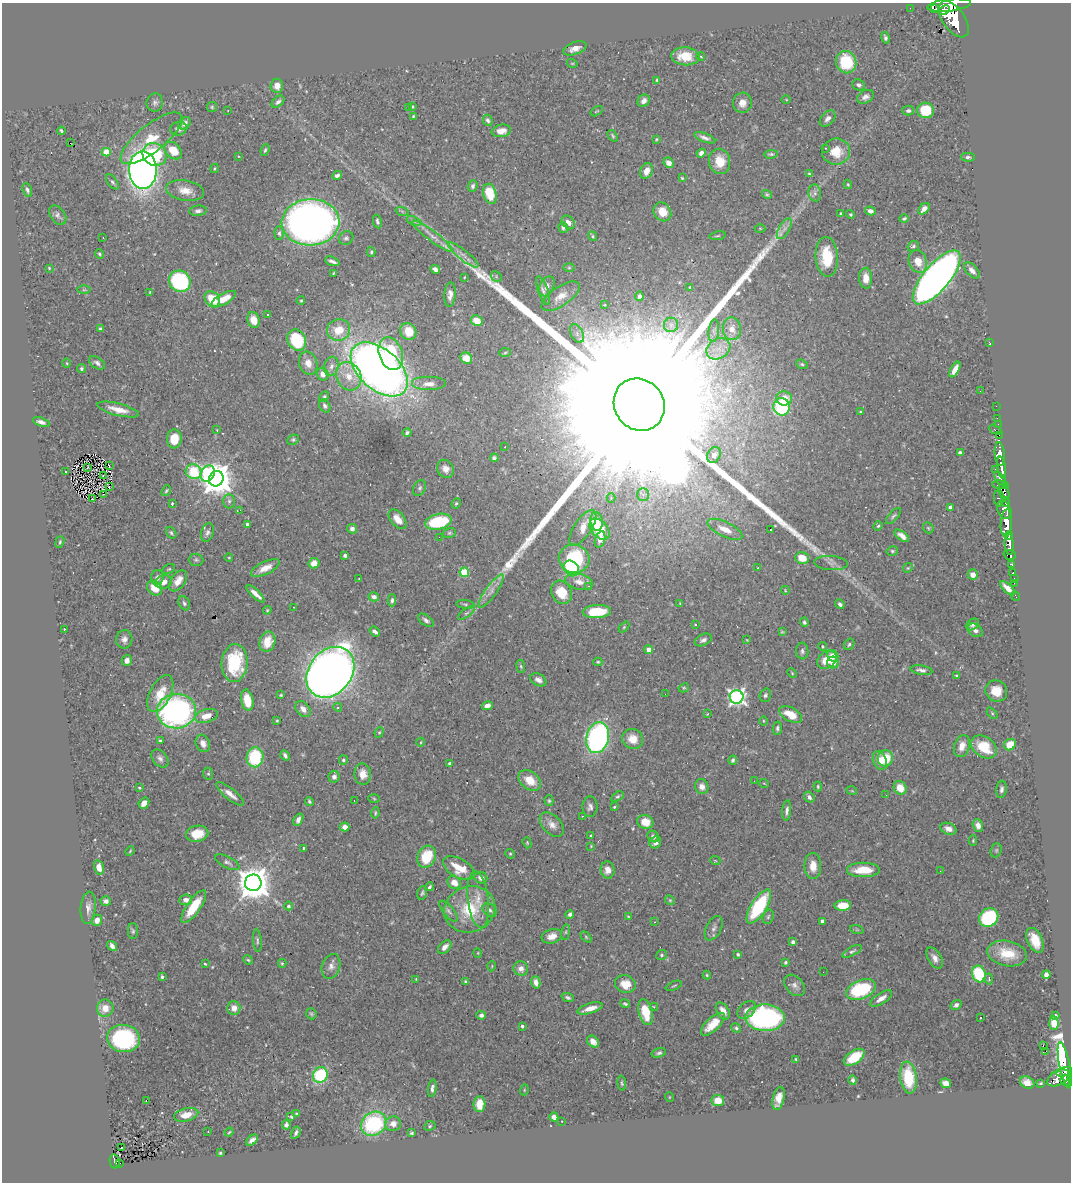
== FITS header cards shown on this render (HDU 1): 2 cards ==
NAXIS1  =                 1069
NAXIS2  =                 1180

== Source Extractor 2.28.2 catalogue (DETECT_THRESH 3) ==
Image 1069 x 1180 px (HDU 1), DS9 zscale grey, 1 PNG px = 1 image px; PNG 1073 x 1184 px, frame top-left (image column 1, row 1180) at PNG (2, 3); each listed source drawn as its Kron ellipse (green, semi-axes under 4 px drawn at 4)
Background 0.795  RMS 0.018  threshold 0.0536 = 3 sigma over >= 5 px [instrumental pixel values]
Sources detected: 508; of the 508, the 500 brightest by FLUX_AUTO listed and drawn (8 fainter detections omitted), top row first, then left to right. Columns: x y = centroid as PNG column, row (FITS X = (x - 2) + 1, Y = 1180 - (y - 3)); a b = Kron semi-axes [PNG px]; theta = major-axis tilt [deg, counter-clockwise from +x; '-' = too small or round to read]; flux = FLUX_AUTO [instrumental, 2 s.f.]
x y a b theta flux
949 5 22 6 7 4300
910 8 2 2 - 7.4
934 9 2 2 - 9100
944 10 6 4 24 910
954 19 21 11 -54 6600
885 38 6 4 -74 3
575 48 12 6 20 8.7
685 56 14 9 -5 24
701 57 4 3 - 0.91
846 62 11 10 - 59
572 63 5 3 - 1.1
657 80 4 3 - 1.8
859 85 6 5 - 3.2
277 86 7 6 - 11
865 97 9 6 28 5.5
786 100 5 3 - 1.1
644 101 6 5 - 5.6
278 102 7 5 40 4.1
155 103 9 8 - 4.3
742 103 10 9 - 10
212 107 5 5 - 1.6
412 107 4 4 - 2
408 108 3 2 - 2.3
926 110 8 7 - 43
228 111 3 2 - 3.8
597 111 7 2 33 1.1
908 111 6 5 - 3.3
413 116 4 3 - 1.3
828 119 9 6 46 5.9
488 120 6 4 -66 2.6
184 123 7 5 46 5.8
179 129 8 6 13 5.8
61 131 4 3 - 2.8
501 131 9 6 9 9.7
613 136 6 3 -55 1.7
151 138 38 13 39 36
705 138 11 4 -20 5.2
656 139 4 3 - 1.2
70 143 2 2 - 1
826 148 3 2 - 1.2
265 150 6 3 68 1.8
173 151 10 7 -44 24
836 151 14 13 - 25
106 152 4 4 - 27
701 153 5 4 - 5.1
155 154 12 11 - 76
771 154 7 4 4 2.1
239 156 3 2 - 1.5
968 157 7 4 -1 2.7
720 161 13 10 -79 22
669 163 5 5 - 7.3
214 168 4 2 - 1.1
143 170 19 14 -89 870
646 171 8 6 66 9.5
809 174 4 3 - 1.5
337 175 5 3 - 3.7
682 178 4 3 - 1.3
112 182 8 4 -52 2.6
848 184 5 3 - 1.3
473 186 6 4 67 3.4
27 190 7 4 -71 2.9
185 190 19 10 -9 15
815 193 8 6 -80 4.2
490 194 10 6 -74 37
767 195 5 4 - 1.8
924 209 7 4 44 7
198 211 8 5 7 4
402 211 7 4 -19 2.1
870 211 5 4 - 4.6
662 212 10 8 -53 19
841 213 3 2 - 1
850 214 4 4 - 1.7
58 215 11 7 -54 4.1
904 219 5 4 - 2.1
414 221 7 4 -22 2.4
310 222 29 23 2 1000
377 222 7 3 -78 2.9
568 222 7 5 -47 6
563 227 5 4 - 2.6
760 228 5 3 - 1.1
784 229 11 5 59 5.2
279 233 7 4 -89 2.4
432 236 24 5 -37 9.8
593 236 5 4 - 1.7
717 236 8 3 9 1.6
103 238 3 2 - 1.9
346 238 7 6 - 3
913 246 6 5 - 2.7
371 252 5 4 - 1.7
99 254 5 3 - 2.1
463 255 19 5 -39 7.2
827 257 20 11 -86 41
332 261 7 3 -21 4
918 261 12 9 -69 16
49 268 3 3 - 1.1
569 268 6 4 -1 1.5
435 269 5 4 - 6
972 270 10 5 -48 6.5
333 273 4 2 - 1.3
496 276 6 4 -48 1.6
464 277 3 2 - 0.86
937 277 33 13 50 1200
866 278 10 6 -87 12
180 281 11 10 - 140
547 286 10 7 63 6.7
690 287 3 2 - 0.79
84 290 6 4 1 1.9
543 291 15 5 -70 4.6
150 292 3 3 - 1
450 295 12 5 87 6.9
561 296 22 9 34 15
639 296 5 3 - 3.1
212 299 9 7 -48 30
224 299 13 5 28 22
301 301 4 4 - 1.4
605 305 4 2 - 0.85
268 314 2 2 - 0.86
254 320 8 6 -69 12
477 320 6 5 - 15
671 325 7 7 - 4.5
100 329 4 3 - 2.7
732 329 11 9 -84 14
339 330 12 10 13 27
408 331 9 7 -59 20
714 331 11 5 83 4.6
577 334 10 6 -65 5.2
297 340 11 9 -63 73
989 343 4 2 - 260
718 349 12 10 32 13
505 353 6 4 4 1.6
391 354 17 11 -71 68
466 358 6 5 - 17
67 363 5 3 - 1.1
97 363 9 5 -32 3.9
308 363 12 9 -71 12
802 364 6 4 -23 1.8
331 366 10 7 75 6.6
81 369 4 4 - 2
379 369 34 20 -41 1100
955 369 8 4 60 11
323 374 6 6 - 10
349 376 14 12 -61 20
429 384 17 7 0 10
980 391 2 2 - 1.3
324 397 5 4 - 2
784 398 8 7 - 14
639 405 27 24 -53 350000
325 406 7 5 -58 3.4
996 406 2 2 - 9.8
782 407 8 8 - 86
118 410 21 6 -14 15
861 412 3 3 - 2.7
997 418 2 2 - 9.7
41 422 8 4 -19 4.6
998 424 2 2 - 13
217 430 4 2 - 0.82
995 430 7 3 -27 82
407 433 4 4 - 2.1
999 435 2 2 - 9.8
174 439 9 7 86 24
293 440 6 5 - 2.1
505 447 3 2 - 1.5
960 453 4 3 - 2.4
1000 454 12 5 -85 1800
714 455 8 6 64 6.6
494 458 4 4 - 2.5
109 465 3 2 - 1.8
88 467 3 2 - 0.82
1002 467 11 4 -81 1300
445 469 9 8 - 8.2
995 469 2 2 - 8.9
66 472 3 3 - 2.2
193 472 8 7 - 99
208 473 8 6 61 130
104 476 4 2 - 0.84
216 479 8 7 - 2300
1000 479 9 4 -54 610
1000 485 8 3 -5 570
109 487 3 2 - 0.86
420 488 8 6 63 3.1
166 491 6 4 51 1.6
1004 492 8 5 -72 550
643 494 6 6 - 3.2
103 495 3 2 - 0.96
611 498 4 4 - 1.3
999 498 8 5 -89 280
92 499 3 2 - 1.9
229 501 7 6 - 2.9
1006 502 5 3 - 390
172 503 3 3 - 1.3
456 503 5 3 - 1.4
950 507 3 3 - 5.3
240 510 4 2 - 4.3
1004 510 9 6 -66 1200
893 516 10 4 47 2.7
398 519 11 6 -51 13
597 521 9 6 -83 13
438 522 13 7 13 80
1006 523 14 5 86 3000
247 525 4 3 - 4.4
878 526 5 4 - 1.8
583 528 20 8 57 15
928 528 6 4 -46 1.6
352 529 5 5 - 4.4
600 529 12 8 -49 43
725 529 19 7 -25 16
770 529 3 3 - 2.4
207 532 9 6 71 3.9
171 533 6 4 -56 2.3
449 533 6 5 - 2.1
1009 535 4 3 - 450
902 536 8 4 -37 7.2
439 537 2 2 - 9.8
600 539 8 5 73 8.2
60 542 6 3 69 1.6
1009 544 11 4 -86 1400
892 551 6 4 12 1.9
345 555 4 3 - 3.1
1010 555 6 4 -17 310
229 557 4 3 - 0.84
802 558 7 6 - 20
574 559 15 14 - 83
196 560 7 6 - 2.7
314 563 5 5 - 12
831 563 16 7 -4 5.6
1011 564 4 3 - 130
265 568 15 6 25 12
571 568 8 7 - 120
758 568 3 2 - 1
908 568 5 4 - 1.6
169 569 7 4 26 1.6
464 572 5 4 - 67
1013 573 3 3 - 40
973 575 5 5 - 7.5
157 577 7 6 - 4.6
1014 578 2 2 - 7.2
359 579 2 2 - 0.89
178 581 12 7 55 13
163 582 8 6 16 9
579 582 14 8 -13 8.8
1014 583 2 2 - 9.6
588 586 4 2 - 0.76
155 588 8 6 -43 22
1007 588 9 4 -44 8.4
785 590 4 3 - 0.98
491 591 20 5 54 8.9
562 592 12 10 -60 26
256 594 11 3 -42 8.5
1016 596 5 2 - 14
374 597 5 4 - 5
392 600 6 4 -89 2.7
184 603 7 5 -64 2.9
465 604 9 4 -5 2.3
680 604 4 3 - 1.2
840 604 5 4 - 3.4
294 607 3 2 - 0.92
267 610 4 4 - 1.3
597 612 14 6 3 38
466 613 10 4 33 2.8
426 620 9 5 -36 3.4
804 622 4 4 - 2
696 624 3 2 - 1.3
973 624 7 5 36 3.8
624 627 6 4 46 1.5
64 629 3 3 - 1.6
975 630 8 6 -37 5.1
375 632 6 3 -37 4.2
782 632 4 3 - 1.2
124 639 9 8 - 5.9
703 640 9 5 25 4.4
747 640 4 2 - 0.93
267 642 10 8 73 16
849 644 6 5 - 2
823 646 4 4 - 1.3
649 650 4 4 - 13
802 651 8 6 -84 3.4
833 656 6 5 - 8.3
127 660 6 5 - 5.6
827 660 10 8 36 21
598 662 4 3 - 1.6
235 663 19 13 86 66
833 663 6 5 - 8.9
521 666 6 3 -82 1.5
921 670 11 4 -9 4.3
330 672 28 21 51 1400
792 673 5 3 - 1.2
957 676 4 3 - 1.6
538 680 8 5 -29 5.8
684 688 5 4 - 1.5
996 691 11 10 - 20
160 694 20 10 63 24
665 694 2 2 - 2.7
281 695 3 3 - 1.3
765 695 7 5 72 2.8
737 697 7 7 - 410
247 700 11 6 -79 25
487 706 5 4 - 6.9
338 707 4 3 - 1.8
303 709 9 6 -51 7.7
176 711 19 17 4 350
992 713 6 4 -46 1.6
707 714 3 2 - 0.77
791 715 12 7 -29 21
206 716 11 6 16 17
277 721 4 3 - 1.3
763 721 5 3 - 1.1
777 728 6 4 80 2.6
379 732 5 4 - 1.4
598 738 16 11 76 290
633 739 11 10 - 16
160 740 4 3 - 1.7
421 742 4 3 - 0.99
203 743 9 7 -68 7.9
1010 745 6 5 - 25
962 746 11 7 71 12
984 747 14 10 -34 43
285 756 5 3 - 3.2
255 757 10 8 82 76
160 758 10 7 -49 4.6
885 758 8 7 - 31
343 760 5 4 - 1.9
733 760 5 3 - 2.3
880 761 10 6 -69 12
449 763 4 3 - 2.3
208 774 6 5 - 1.9
363 774 10 8 -83 12
334 777 6 5 - 5.1
530 780 12 8 -37 20
754 781 2 2 - 1.7
764 783 5 3 - 0.97
818 786 5 3 - 1.6
702 787 7 6 - 6.3
139 788 4 3 - 1.1
900 788 7 6 - 18
1001 789 9 5 83 3.8
852 791 5 3 - 1.1
230 794 17 5 -39 8.8
886 795 3 2 - 1.2
617 797 7 4 34 2
809 797 6 4 -53 3.9
374 799 5 3 - 1.3
309 801 4 3 - 2
354 801 3 2 - 1.5
549 801 5 4 - 1.8
144 803 6 5 - 9.6
590 807 10 7 89 4.8
614 807 3 3 - 1.2
787 810 10 4 86 4.8
375 813 6 3 82 1.6
582 816 2 2 - 0.94
298 820 6 4 58 4.5
645 822 8 7 - 18
552 824 14 9 -45 8.8
978 825 6 5 - 6.8
345 827 5 4 - 7.6
948 829 8 5 -21 7.9
197 834 11 8 11 22
591 836 3 3 - 1.8
653 836 6 5 - 4
973 841 5 4 - 1.3
527 843 6 4 -71 1.4
655 843 6 5 - 6.1
591 846 4 3 - 1.1
304 848 3 2 - 1.3
996 850 7 5 70 2.1
130 851 5 3 - 1.2
510 854 5 4 - 1.5
427 857 11 9 64 39
715 860 5 3 - 0.99
227 862 13 5 -26 4.3
813 866 13 8 -89 14
99 867 7 5 -75 11
459 868 17 9 -29 25
608 870 8 7 - 11
863 870 16 7 0 29
940 871 3 2 - 1.1
481 878 6 5 - 6.1
253 883 8 8 - 2800
454 883 7 6 - 13
429 887 4 3 - 2.1
422 893 7 4 74 1.9
186 900 6 5 - 6.2
478 900 28 10 -83 19
670 900 5 4 - 1.6
106 901 5 4 - 4.1
843 905 8 5 2 32
289 906 4 4 - 3.4
759 906 19 7 58 100
194 907 19 6 55 36
88 908 16 7 85 7.1
470 909 26 22 21 53
490 910 8 6 -39 3.3
449 911 12 5 -51 4.1
570 914 4 4 - 4
628 916 4 2 - 0.95
768 917 7 5 72 2.5
989 917 10 9 - 110
97 920 5 5 - 7.9
822 921 4 3 - 5.4
654 922 2 2 - 1.1
714 928 13 7 63 5.5
857 930 7 4 -18 1.4
133 931 8 5 -90 2.4
566 932 8 4 82 1.9
552 936 10 7 16 11
586 937 6 4 -46 1.6
257 940 12 4 -85 2.8
1035 940 13 7 -66 22
793 942 4 4 - 3.5
112 946 5 4 - 5.8
445 947 8 5 45 6.6
852 951 11 4 28 2.6
478 953 5 3 - 0.91
1007 953 20 12 -11 30
738 954 4 3 - 2.1
662 955 5 5 - 2.7
935 958 11 6 -59 7.5
248 960 5 4 - 1.7
786 962 3 3 - 1.8
282 963 4 4 - 1.6
205 964 4 3 - 1.2
331 966 12 9 73 7
492 966 5 3 - 1.1
521 969 7 7 - 8.1
823 972 2 2 - 1.1
979 974 8 6 -71 78
1046 974 4 4 - 4.9
707 975 4 4 - 1.4
162 977 4 3 - 2.2
416 979 3 2 - 1
989 979 5 4 - 2.3
465 982 3 3 - 1.5
536 982 6 4 -75 7
625 984 10 8 -17 17
795 985 12 8 -48 6
674 986 9 3 21 1.5
861 990 15 9 22 100
568 998 6 4 -22 2.5
881 998 12 5 33 8.2
625 1004 5 4 - 1.9
956 1005 6 4 34 3
654 1007 4 4 - 1.7
105 1008 9 8 - 13
234 1008 7 6 - 11
590 1008 13 5 17 12
747 1010 10 7 42 6.3
723 1011 9 6 -58 10
646 1012 13 7 -76 33
311 1014 6 5 - 1.9
481 1015 5 4 - 4.5
1056 1015 3 3 - 1.4
765 1018 20 13 -1 300
981 1018 2 2 - 1
1054 1023 7 4 -85 21
713 1024 15 6 43 24
522 1026 3 3 - 3.1
736 1028 5 4 - 2.1
124 1038 16 13 -7 140
593 1042 7 5 -45 8.9
1043 1045 3 2 - 130
1046 1051 3 3 - 440
659 1053 7 4 17 2.8
854 1057 12 6 35 38
796 1059 3 3 - 1.3
1065 1065 23 5 -78 440
1064 1072 8 3 16 270
320 1075 8 7 - 97
908 1078 16 8 -83 48
1058 1078 12 7 28 770
853 1080 5 4 - 3.4
1065 1081 5 5 - 620
622 1083 7 4 -84 2
946 1083 5 4 - 11
1027 1083 7 5 -29 10
1041 1083 3 3 - 1.7
432 1088 9 4 82 4.5
524 1090 5 3 - 1.1
669 1097 5 3 - 0.98
778 1098 12 5 77 11
146 1100 3 2 - 270
718 1100 6 5 - 18
479 1104 8 6 86 19
296 1114 4 3 - 2.3
186 1115 12 6 14 14
291 1117 4 3 - 1.6
554 1117 4 4 - 6.9
562 1121 3 2 - 1.1
374 1124 13 11 34 140
393 1124 8 7 - 9.3
286 1125 4 4 - 4.4
430 1126 6 4 25 1.7
208 1131 2 2 - 0.9
229 1132 4 3 - 1.2
296 1133 6 3 62 3.1
412 1133 4 3 - 2.1
252 1140 7 4 43 5.2
121 1147 3 2 - 3.1
220 1153 3 3 - 1.2
115 1161 7 5 -79 140
120 1163 2 2 - 8.6
At the frame edge (FLAGS 8, measured only in part): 1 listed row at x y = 949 5
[8 fainter detections neither listed nor drawn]